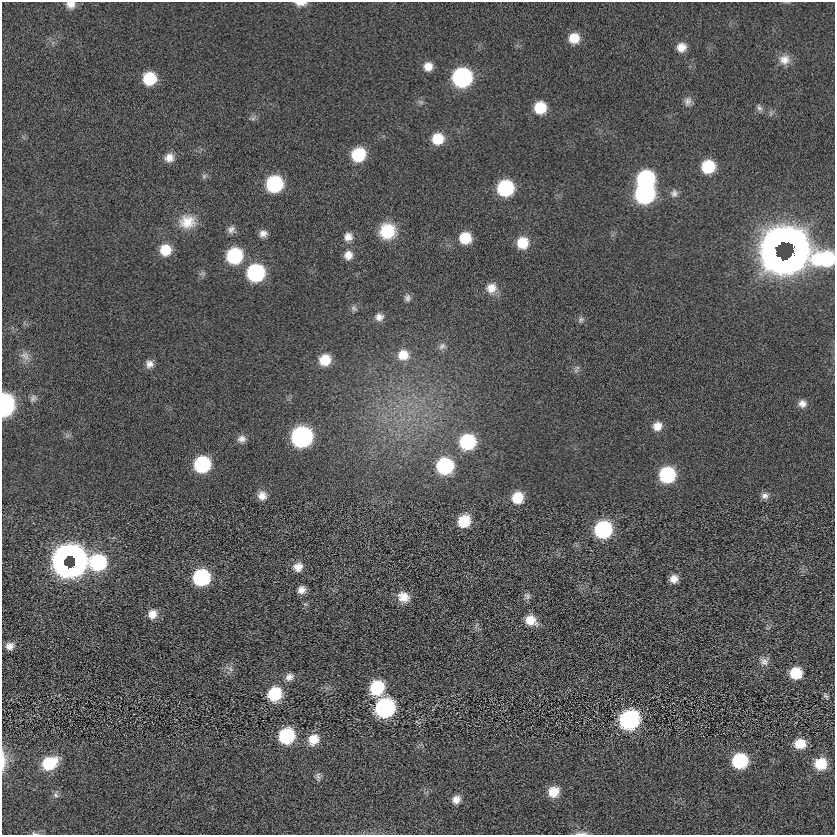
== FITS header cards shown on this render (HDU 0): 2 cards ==
NAXIS1  =                  833
NAXIS2  =                  833

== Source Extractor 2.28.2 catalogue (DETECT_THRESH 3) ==
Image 833 x 833 px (HDU 0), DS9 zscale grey, 1 PNG px = 1 image px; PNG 837 x 837 px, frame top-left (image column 1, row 833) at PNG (2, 2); no overlay
Background 0.0114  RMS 4.7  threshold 14.2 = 3 sigma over >= 5 px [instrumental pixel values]
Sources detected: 103; all 103 listed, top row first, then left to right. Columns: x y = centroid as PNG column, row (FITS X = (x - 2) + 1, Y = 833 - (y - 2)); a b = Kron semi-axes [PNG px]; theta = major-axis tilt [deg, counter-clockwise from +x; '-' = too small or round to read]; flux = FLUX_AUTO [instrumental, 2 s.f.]
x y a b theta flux
300 3 12 5 0 2400
71 5 10 8 -6 2200
574 38 11 11 - 5700
681 47 10 9 - 3400
784 60 15 13 5 3500
428 66 10 9 - 3300
462 77 12 12 - 65000
149 78 11 11 - 13000
688 101 13 9 74 1800
421 102 8 6 -21 880
540 108 11 11 - 9500
759 108 10 7 -57 1100
770 113 9 4 81 620
253 118 8 5 31 820
438 139 12 11 - 7900
358 155 12 11 - 17000
169 158 12 11 - 3100
708 167 11 11 - 14000
204 176 8 6 -90 820
646 179 12 11 - 42000
274 184 12 11 - 32000
505 188 11 11 - 29000
674 193 11 10 - 1600
645 194 12 12 - 68000
187 222 23 18 6 7500
231 229 10 9 - 1600
387 231 16 15 - 12000
263 234 9 8 - 1900
348 237 10 10 - 2500
465 238 11 11 - 8500
785 241 19 8 -20 99000
522 243 12 11 - 7500
779 243 20 8 34 95000
794 247 19 5 -88 62000
165 250 12 12 - 7300
348 255 10 9 - 2900
234 256 12 11 - 28000
791 256 27 6 52 86000
779 258 18 9 -32 98000
824 259 108 38 -9 100000
256 273 12 11 - 44000
202 274 10 6 7 880
491 288 13 12 - 3900
407 298 10 8 -86 1300
354 308 9 7 -41 950
379 317 11 10 - 2100
581 320 9 8 - 1000
442 346 11 9 22 1500
403 355 14 13 - 5600
25 356 14 11 -41 2400
325 360 12 11 - 7200
149 364 10 10 - 2200
577 367 7 6 - 900
33 398 10 8 43 1300
802 404 10 9 - 2100
5 405 13 8 88 93000
657 426 11 10 - 3300
302 437 12 12 - 90000
242 439 10 9 - 1900
467 442 12 12 - 26000
202 464 12 11 - 31000
445 466 12 12 - 32000
667 475 12 11 - 29000
262 496 10 10 - 2800
765 496 10 9 - 1600
517 498 12 11 - 8100
464 521 12 10 55 10000
603 529 12 11 - 41000
70 557 24 21 -2 190000
98 562 27 13 23 38000
65 566 11 5 -33 44000
298 567 12 11 - 3200
201 577 11 11 - 35000
674 579 8 8 - 2700
301 590 8 8 - 2300
527 596 9 8 - 1200
403 597 14 12 -31 4400
152 614 11 10 - 3300
531 620 13 10 -32 5200
476 625 10 4 67 740
10 646 10 8 12 2200
764 661 13 11 31 2000
230 669 10 7 -54 1400
796 673 10 9 - 9400
289 677 11 9 34 2000
377 688 12 11 - 19000
275 694 12 11 - 16000
826 696 10 6 -60 840
385 708 13 12 - 57000
629 720 13 12 - 57000
287 736 12 11 - 23000
313 739 14 12 48 5200
800 744 12 10 3 5900
3 760 27 7 89 3700
740 761 12 12 - 22000
49 763 15 11 28 14000
821 764 13 13 - 9400
318 777 11 7 -84 1200
553 792 12 11 - 5500
56 795 10 7 87 1200
456 799 10 9 - 2400
35 833 10 4 -14 660
581 833 17 5 0 1500
At the frame edge (FLAGS 8, measured only in part): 7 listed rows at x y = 300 3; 71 5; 824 259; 5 405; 3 760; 35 833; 581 833